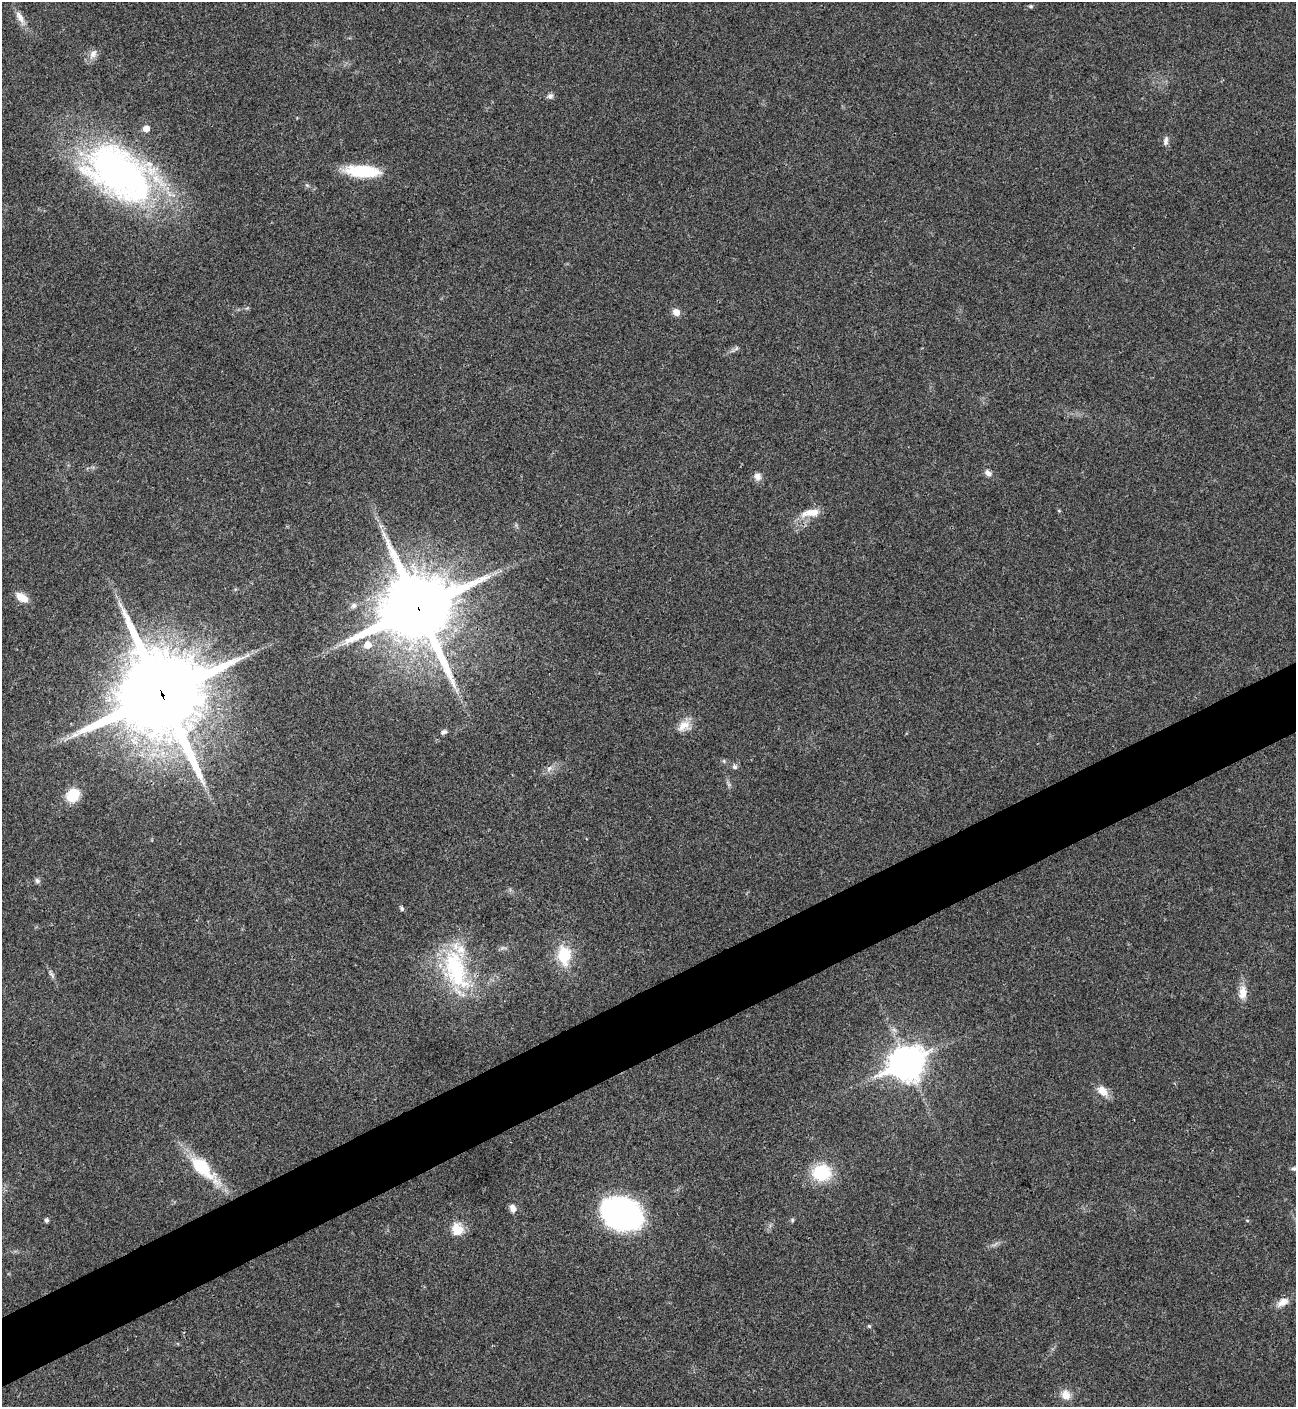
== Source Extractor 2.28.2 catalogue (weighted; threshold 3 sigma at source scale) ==
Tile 7 of 4 x 4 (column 3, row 2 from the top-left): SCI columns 2876-4169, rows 2814-4218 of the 5619 x 5629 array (HDU 1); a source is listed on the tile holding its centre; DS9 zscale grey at full resolution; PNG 1298 x 1409 px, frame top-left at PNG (2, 2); no overlay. Shown black and unused: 5% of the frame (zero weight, under 3 of 4 exposures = <1% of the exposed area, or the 3 px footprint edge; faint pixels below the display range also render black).
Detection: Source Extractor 2.28.2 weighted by HDU 2 'WHT'; one run over the whole footprint, this tile lists its part. Background 0.0204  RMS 0.004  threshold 0.0181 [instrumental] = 3 sigma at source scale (4.5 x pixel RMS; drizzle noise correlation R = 1.50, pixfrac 1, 0.05/0.05 arcsec/px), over >= 5 px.
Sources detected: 44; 1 inside a brighter listed object's ellipse — not listed separately; the other 43 listed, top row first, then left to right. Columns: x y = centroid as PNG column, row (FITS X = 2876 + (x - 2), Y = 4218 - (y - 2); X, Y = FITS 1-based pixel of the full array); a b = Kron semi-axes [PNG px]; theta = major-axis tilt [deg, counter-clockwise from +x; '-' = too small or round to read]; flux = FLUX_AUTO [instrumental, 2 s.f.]
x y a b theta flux
1031 6 6 4 -20 0.54
20 17 19 7 -58 3.3
93 54 13 9 60 2.6
550 96 8 7 - 1.3
146 128 6 6 - 3.1
1166 141 12 6 83 1.5
362 171 37 12 -4 19
119 173 85 51 -34 150
676 312 8 7 - 2.7
736 348 7 4 56 0.8
988 473 10 7 -44 1.6
757 476 9 8 - 2.3
1059 511 5 3 - 0.4
811 513 27 9 9 5.6
22 597 16 9 -32 4.3
353 605 8 7 - 1.3
418 609 24 22 21 3400
367 645 7 7 - 5
162 695 29 27 27 4900
684 726 18 11 39 4.7
444 732 8 5 27 1.1
734 767 8 5 -40 0.91
549 768 7 4 19 0.98
73 795 13 11 57 12
37 881 8 6 -56 0.93
402 909 6 5 - 0.81
564 955 23 15 -86 13
456 969 60 27 -71 39
51 975 10 4 -45 1.1
1242 993 19 10 85 4.5
907 1063 13 10 27 730
1102 1091 14 10 -41 4.4
202 1168 38 17 -44 19
1294 1169 9 5 -6 1
821 1173 17 16 - 20
513 1208 9 7 -73 2.3
622 1214 35 24 -19 120
46 1220 5 4 - 1
792 1220 6 4 90 0.51
457 1229 17 15 -78 6
1283 1302 15 9 30 3.8
869 1326 5 4 - 0.5
1066 1395 13 11 -57 3.7
Overlapping masked pixels (flux is a lower limit): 2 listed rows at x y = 418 609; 162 695
Isophote crosses this tile's border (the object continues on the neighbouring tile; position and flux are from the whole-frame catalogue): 1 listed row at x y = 1294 1169